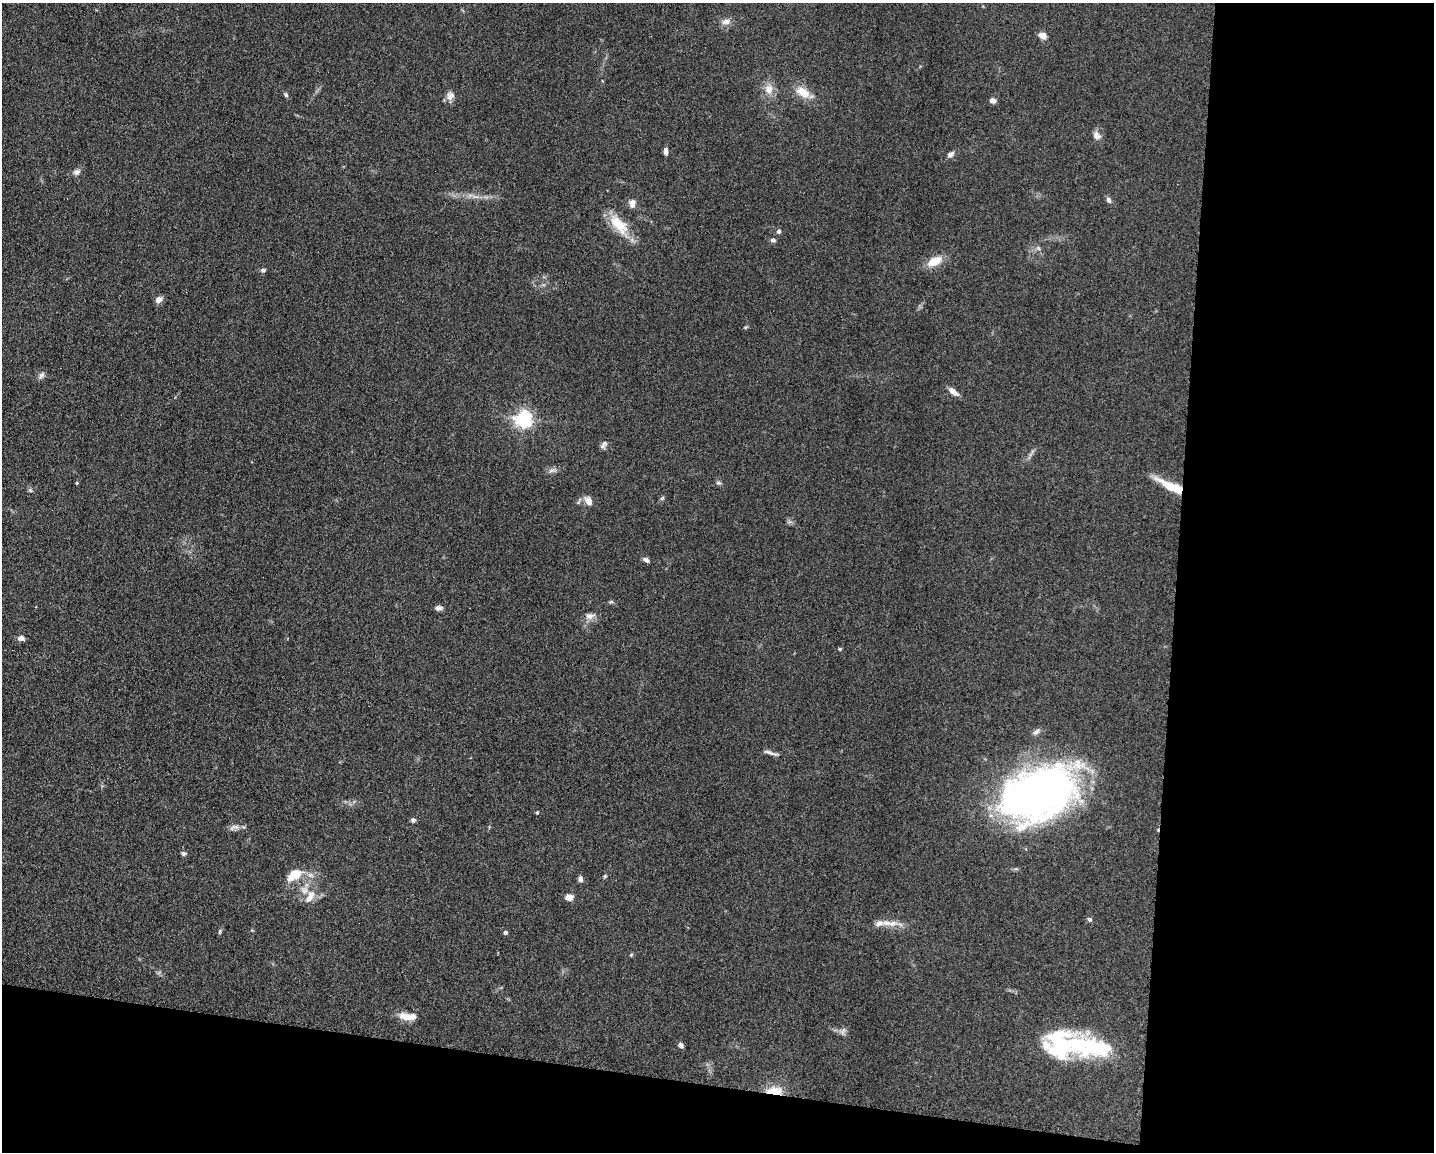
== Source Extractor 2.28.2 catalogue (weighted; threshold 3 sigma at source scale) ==
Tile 12 of 3 x 4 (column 3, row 4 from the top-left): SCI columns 3091-4522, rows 9-1158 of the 4639 x 4618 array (HDU 1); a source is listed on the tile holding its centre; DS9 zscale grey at full resolution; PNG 1436 x 1154 px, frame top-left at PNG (2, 3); no overlay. Shown black and unused: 24% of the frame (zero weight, under 3 of 5 exposures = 1% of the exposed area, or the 3 px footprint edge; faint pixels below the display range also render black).
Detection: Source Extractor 2.28.2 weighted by HDU 2 'WHT'; one run over the whole footprint, this tile lists its part. Background 0.0763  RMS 0.0066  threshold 0.0295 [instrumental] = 3 sigma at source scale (4.5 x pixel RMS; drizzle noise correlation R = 1.50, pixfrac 1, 0.05/0.05 arcsec/px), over >= 5 px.
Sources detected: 65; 1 too faint to see at this stretch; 1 inside a brighter object's white glare — not listed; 5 inside a brighter listed object's ellipse — not listed separately; the other 58 listed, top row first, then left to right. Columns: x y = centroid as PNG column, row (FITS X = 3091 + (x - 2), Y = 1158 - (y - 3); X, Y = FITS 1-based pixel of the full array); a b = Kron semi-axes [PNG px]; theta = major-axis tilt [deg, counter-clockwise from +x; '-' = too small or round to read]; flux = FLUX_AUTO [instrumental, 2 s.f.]
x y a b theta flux
726 21 11 8 16 3.9
1043 36 9 7 -26 4.3
769 89 11 10 - 6.4
803 92 22 12 -32 9.8
286 95 6 5 - 1.3
450 96 12 8 53 4
993 101 7 5 -6 2.8
1096 135 11 8 -50 3.3
666 152 9 5 89 2.5
950 154 9 6 41 2.4
76 172 10 7 28 2.4
1109 200 8 6 -60 1.8
633 202 12 7 -6 2.6
619 225 34 14 -48 17
779 231 6 5 - 1.5
773 240 6 5 - 1.7
934 261 18 10 26 11
263 270 6 5 - 1.4
159 299 9 7 41 3.2
41 375 10 6 64 2.3
953 392 15 6 -38 3.8
523 419 6 6 - 240
604 445 12 6 52 2
552 470 10 6 21 2.3
77 483 4 4 - 0.67
718 483 7 5 -20 1.3
1172 486 35 9 -25 18
30 490 6 4 -42 1
662 498 7 4 45 0.98
588 501 11 7 -57 4.8
646 560 8 5 -33 2
439 608 8 6 6 2.2
590 616 13 8 -3 3.9
21 638 8 6 -4 2.7
840 649 5 4 - 0.68
1036 732 10 6 38 2.2
770 753 23 4 -16 2.6
1038 794 75 49 22 330
537 813 4 4 - 0.76
413 820 6 5 - 1.7
234 827 16 7 14 3
183 854 6 5 - 1.4
295 874 15 9 30 15
605 876 5 4 - 0.77
580 879 8 5 -83 2
310 896 22 9 60 7
569 897 7 6 - 5.8
1090 920 6 5 - 1.3
879 923 16 8 16 4.7
893 923 14 8 12 5.2
220 932 7 3 82 0.96
505 933 4 4 - 1.4
631 955 5 4 - 0.72
407 1016 18 8 -12 7.6
842 1033 9 5 89 1.6
1083 1044 62 26 -15 66
681 1045 7 5 -53 1.9
774 1091 14 7 -2 14
Overlapping masked pixels (flux is a lower limit): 2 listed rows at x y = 1172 486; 774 1091